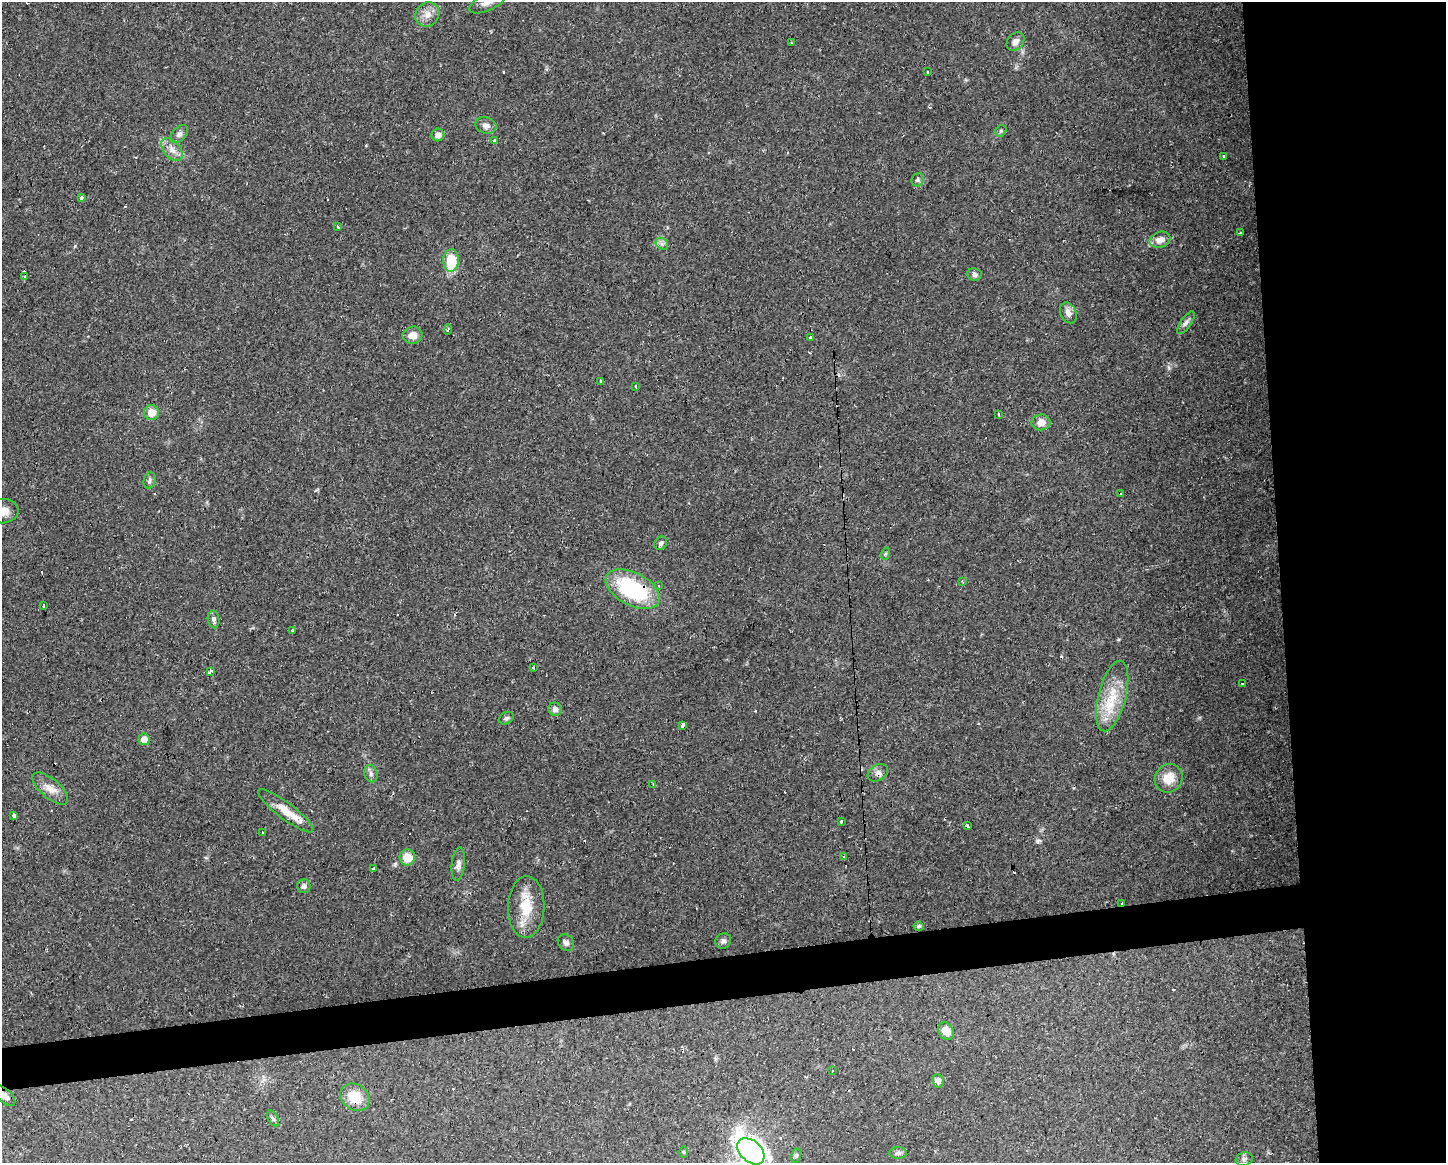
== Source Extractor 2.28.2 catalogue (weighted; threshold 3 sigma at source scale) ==
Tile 6 of 3 x 4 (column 3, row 2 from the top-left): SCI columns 2942-4385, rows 2321-3481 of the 4396 x 4641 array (HDU 1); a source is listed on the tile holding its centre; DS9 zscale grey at full resolution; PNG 1448 x 1165 px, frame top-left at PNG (2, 2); each listed source drawn as its Kron ellipse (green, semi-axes under 4 px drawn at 4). Shown black and unused: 15% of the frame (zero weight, under 2 of 3 exposures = <1% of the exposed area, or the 3 px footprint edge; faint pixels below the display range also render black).
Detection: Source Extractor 2.28.2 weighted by HDU 2 'WHT'; one run over the whole footprint, this tile lists its part. Background 0.0625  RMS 0.0054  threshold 0.0244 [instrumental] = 3 sigma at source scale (4.5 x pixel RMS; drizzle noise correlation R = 1.50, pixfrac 1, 0.0396/0.0396 arcsec/px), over >= 5 px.
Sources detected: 100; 19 cosmic-ray / hot-pixel residue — neither listed nor drawn; the other 81 listed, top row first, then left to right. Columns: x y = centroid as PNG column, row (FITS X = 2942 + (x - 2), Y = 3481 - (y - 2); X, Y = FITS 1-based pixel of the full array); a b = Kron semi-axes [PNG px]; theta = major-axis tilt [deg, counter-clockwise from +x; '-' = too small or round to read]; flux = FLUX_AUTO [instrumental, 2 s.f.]
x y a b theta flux
487 2 19 8 24 4.6
427 14 13 11 47 4.7
1016 42 10 8 51 2.6
791 43 2 2 - 0.42
928 72 3 2 - 0.46
486 125 11 8 -18 2.8
1001 131 6 5 - 0.95
179 134 10 6 46 1.9
438 135 6 6 - 3.1
495 140 3 3 - 6.4
172 149 13 8 -49 4.1
1224 156 3 3 - 0.84
918 180 7 6 - 1.2
82 198 4 3 - 4.7
338 227 3 3 - 1.6
1240 233 3 2 - 0.8
1160 240 11 7 19 4.9
662 244 7 5 -44 1.6
451 260 11 8 87 18
974 274 7 6 - 1.7
24 277 4 3 - 3.7
1068 313 11 7 -63 3.3
1186 323 13 5 55 1.9
448 329 5 3 - 1
413 335 10 8 14 4.3
810 337 3 3 - 1.2
601 381 3 3 - 1.6
636 386 3 2 - 0.66
152 412 7 7 - 6
998 414 3 3 - 1.6
1041 422 9 8 - 4.5
150 481 8 6 74 1.3
1120 493 3 3 - 1.5
3 511 16 12 7 5.5
661 543 7 5 49 1.3
885 554 6 4 71 0.81
962 581 3 3 - 0.53
658 585 3 2 - 0.58
633 589 29 16 -27 50
44 606 3 2 - 0.76
214 619 9 6 -81 1.6
292 630 4 3 - 0.62
533 668 3 3 - 0.89
210 671 3 3 - 30
1242 683 3 2 - 0.8
1112 696 36 14 75 17
555 709 7 6 - 2.2
506 718 8 5 27 1.2
683 725 4 3 - 19
144 739 6 5 - 5.3
878 773 11 8 33 2.4
371 774 9 6 -76 1.7
1168 778 15 13 52 8.4
653 784 3 2 - 0.85
50 788 22 9 -40 5.5
286 811 34 8 -37 11
14 815 4 3 - 1.7
842 821 3 3 - 3.4
967 826 4 3 - 2.5
262 833 3 2 - 0.71
844 856 3 2 - 0.49
407 857 8 7 - 9
458 864 17 6 84 2.6
374 868 3 3 - 3.1
304 886 7 6 - 1.8
1121 903 3 2 - 1
526 907 31 18 88 16
919 926 5 5 - 1.1
723 941 8 7 - 1.8
566 943 9 7 -50 2
946 1031 9 7 -56 6.2
832 1071 3 3 - 1.4
938 1081 7 5 -81 2.7
4 1095 14 6 -43 3.1
355 1097 16 12 -37 11
273 1118 8 5 -61 1.1
751 1151 15 10 -43 260
684 1152 6 4 -89 0.61
898 1153 8 6 1 1.5
796 1155 7 5 74 1
1244 1159 8 6 17 1.6
Overlapping masked pixels (flux is a lower limit): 4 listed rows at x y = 633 589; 878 773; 1121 903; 4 1095
Isophote crosses this tile's border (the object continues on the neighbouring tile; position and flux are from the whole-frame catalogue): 4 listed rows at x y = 487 2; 3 511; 4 1095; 751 1151